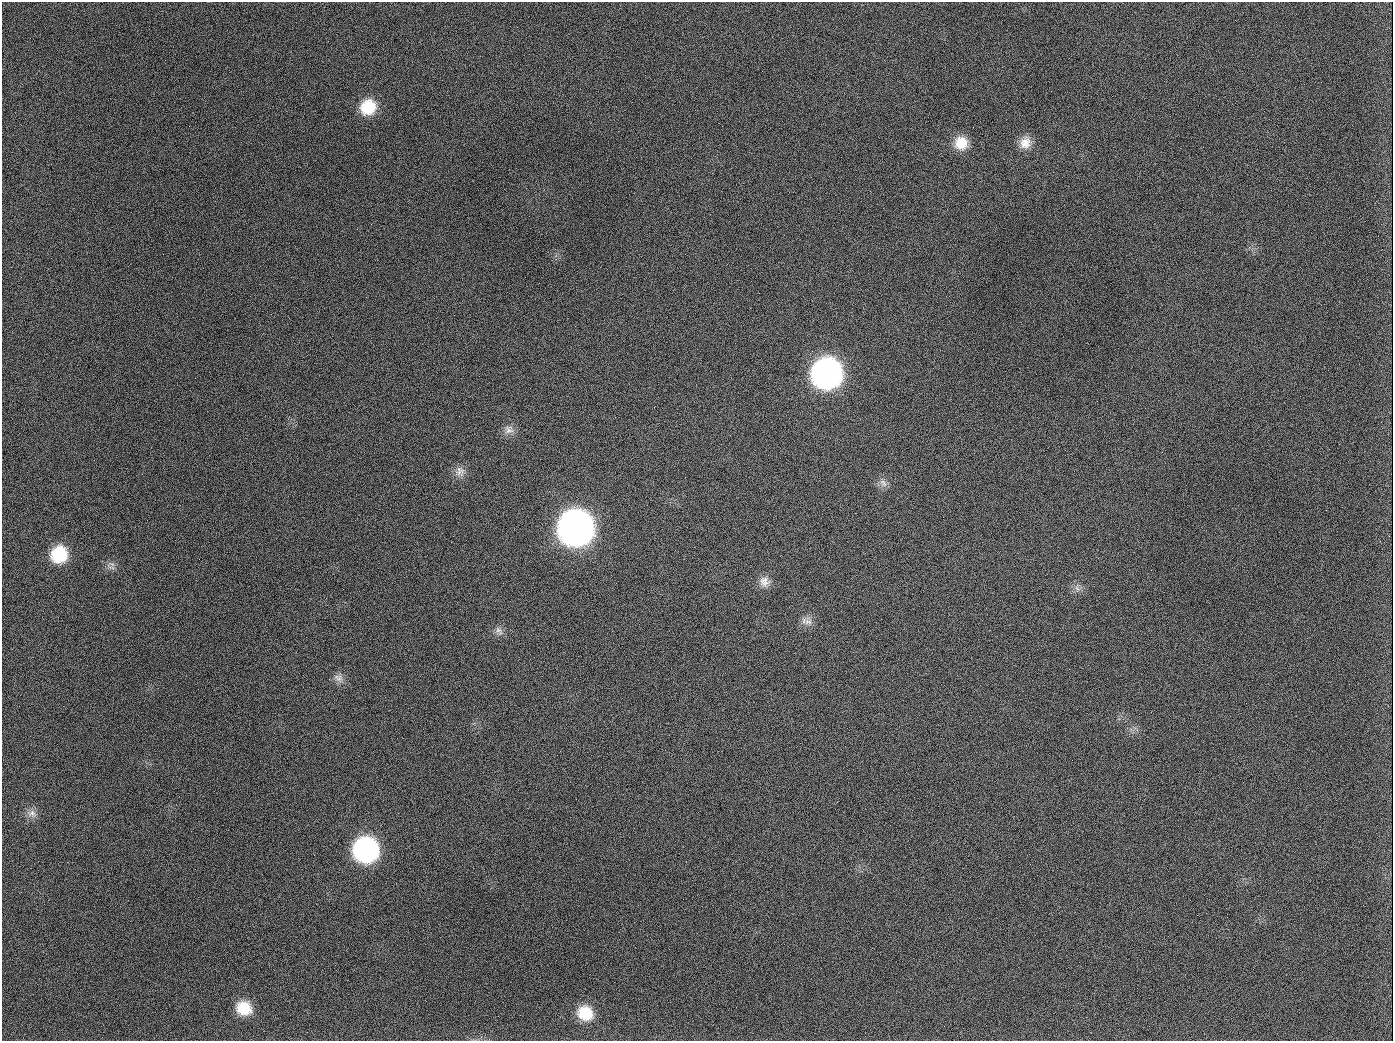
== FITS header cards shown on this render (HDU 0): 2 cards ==
NAXIS1  =                 1391
NAXIS2  =                 1039

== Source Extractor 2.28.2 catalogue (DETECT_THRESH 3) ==
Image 1391 x 1039 px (HDU 0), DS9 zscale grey, 1 PNG px = 1 image px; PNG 1395 x 1043 px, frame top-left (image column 1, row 1039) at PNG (2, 2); no overlay
Background 1410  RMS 67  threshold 201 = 3 sigma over >= 5 px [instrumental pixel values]
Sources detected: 22; all 22 listed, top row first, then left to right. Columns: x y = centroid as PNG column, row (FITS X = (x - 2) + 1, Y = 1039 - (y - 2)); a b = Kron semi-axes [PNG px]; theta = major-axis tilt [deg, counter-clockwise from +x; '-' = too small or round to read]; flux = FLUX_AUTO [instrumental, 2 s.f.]
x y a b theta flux
368 107 18 17 - 1.4e+05
189 126 2 2 - 6.2e+03
961 143 16 16 - 8.7e+04
1025 143 17 14 62 5.8e+04
827 373 19 18 - 2.5e+06
654 407 3 2 - 4.2e+03
509 430 13 13 - 3.5e+04
460 471 14 13 - 3.8e+04
883 483 13 7 -52 2.5e+04
576 528 19 19 - 5.5e+06
59 554 18 17 - 1.9e+05
112 567 10 4 -14 1.2e+04
764 582 15 13 -46 4.4e+04
1077 588 8 5 -45 1.5e+04
808 622 14 8 -14 3.1e+04
499 631 14 7 -51 2.4e+04
338 678 14 10 -34 3.0e+04
32 813 14 9 -11 3.2e+04
366 850 18 17 - 1.1e+06
244 1008 17 15 -22 1.2e+05
585 1013 17 15 -30 1.2e+05
944 1026 2 2 - 5.1e+03